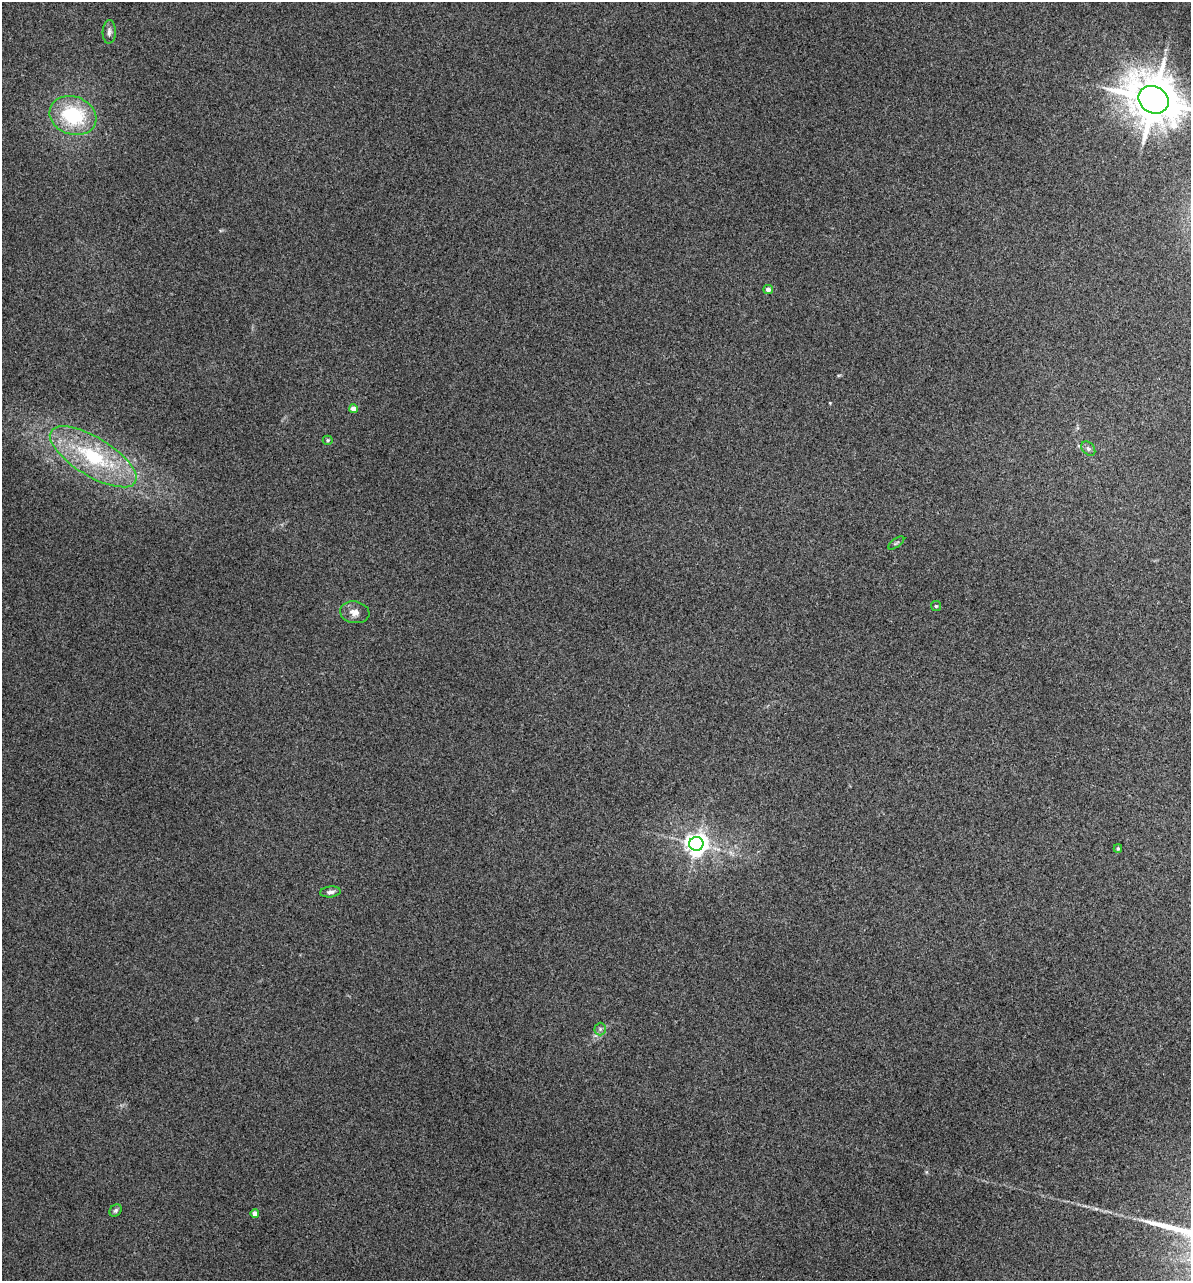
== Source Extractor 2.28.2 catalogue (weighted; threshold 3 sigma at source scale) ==
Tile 6 of 4 x 4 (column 2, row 2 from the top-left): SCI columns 1432-2620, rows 2952-4230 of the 5355 x 5901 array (HDU 1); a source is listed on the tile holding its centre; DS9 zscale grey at full resolution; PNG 1193 x 1283 px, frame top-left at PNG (2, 2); each listed source drawn as its Kron ellipse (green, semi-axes under 4 px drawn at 4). Nothing masked; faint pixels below the display range render black.
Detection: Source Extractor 2.28.2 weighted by HDU 2 'WHT'; one run over the whole footprint, this tile lists its part. Background 0.171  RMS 0.0086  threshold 0.0389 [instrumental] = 3 sigma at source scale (4.5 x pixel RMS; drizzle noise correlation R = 1.50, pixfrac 1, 0.05/0.05 arcsec/px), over >= 5 px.
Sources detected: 18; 1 long thin detection or spike segment (spike, bleed or trail) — neither listed nor drawn; the other 17 listed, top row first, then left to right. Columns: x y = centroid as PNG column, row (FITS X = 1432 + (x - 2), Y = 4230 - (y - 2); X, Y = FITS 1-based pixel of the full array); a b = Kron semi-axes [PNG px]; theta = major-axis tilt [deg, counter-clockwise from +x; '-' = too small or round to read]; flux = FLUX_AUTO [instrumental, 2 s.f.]
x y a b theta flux
109 32 12 6 88 2.9
1153 100 16 13 -32 3700
73 116 24 19 -20 57
768 290 4 4 - 4.4
354 409 4 4 - 8.7
328 440 5 4 - 1.1
1088 449 8 6 -48 2.2
93 457 49 19 -31 66
896 543 9 3 35 1.2
936 606 5 5 - 1
355 612 15 11 -9 6.5
696 844 7 7 - 620
1118 849 4 3 - 1
330 892 10 5 6 2.6
600 1029 6 6 - 1.9
116 1210 7 5 45 1.7
255 1214 4 4 - 6.3
Isophote crosses this tile's border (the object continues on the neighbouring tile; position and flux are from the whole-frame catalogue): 1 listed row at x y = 1153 100